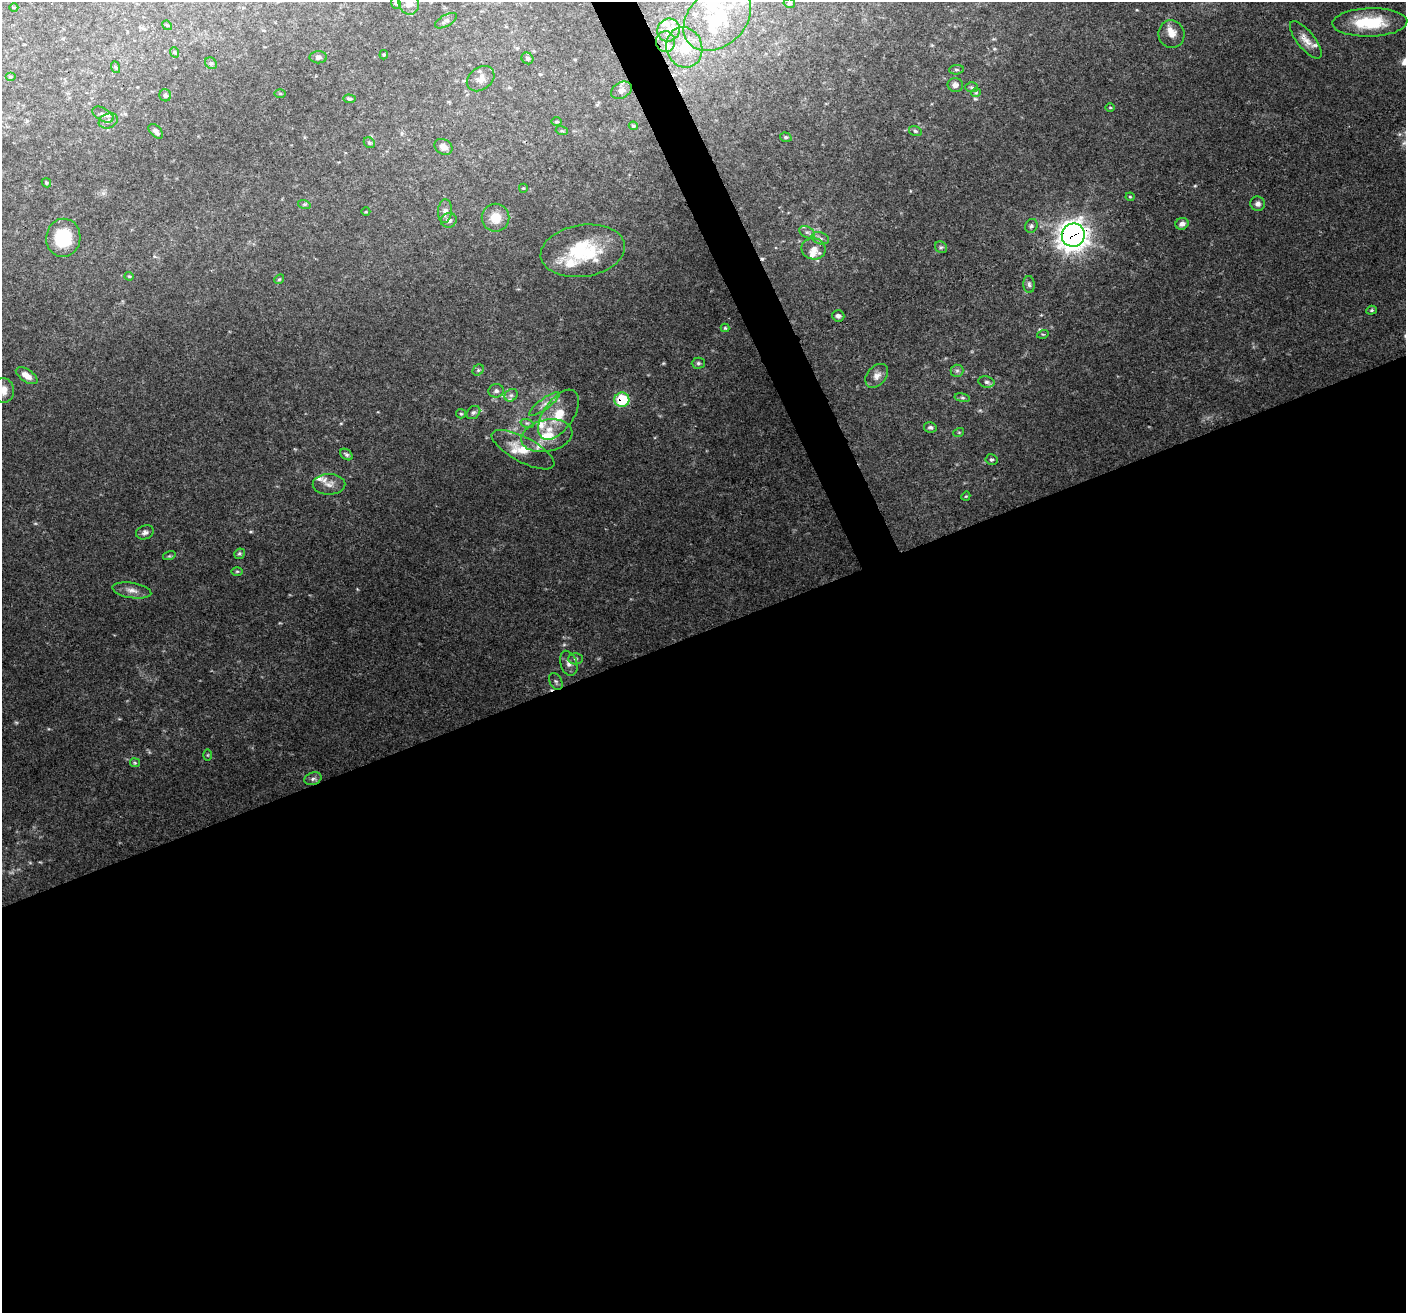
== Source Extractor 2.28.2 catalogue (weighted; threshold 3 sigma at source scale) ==
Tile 15 of 4 x 4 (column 3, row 4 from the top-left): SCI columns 2810-4213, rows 145-1455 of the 5618 x 5474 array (HDU 1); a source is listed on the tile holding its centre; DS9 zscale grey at full resolution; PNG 1408 x 1315 px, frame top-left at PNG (2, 2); each listed source drawn as its Kron ellipse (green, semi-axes under 4 px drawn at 4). Shown black and unused: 53% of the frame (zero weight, under 3 of 4 exposures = <1% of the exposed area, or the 3 px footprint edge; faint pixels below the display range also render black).
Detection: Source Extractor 2.28.2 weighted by HDU 2 'WHT'; one run over the whole footprint, this tile lists its part. Background 0.115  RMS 0.006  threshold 0.0269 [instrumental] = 3 sigma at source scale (4.5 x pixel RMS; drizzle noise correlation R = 1.50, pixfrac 1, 0.0396/0.0396 arcsec/px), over >= 5 px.
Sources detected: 120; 2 too faint to see at this stretch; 2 cosmic-ray / hot-pixel residue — neither listed nor drawn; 16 inside a brighter listed object's ellipse — not listed separately; the other 100 listed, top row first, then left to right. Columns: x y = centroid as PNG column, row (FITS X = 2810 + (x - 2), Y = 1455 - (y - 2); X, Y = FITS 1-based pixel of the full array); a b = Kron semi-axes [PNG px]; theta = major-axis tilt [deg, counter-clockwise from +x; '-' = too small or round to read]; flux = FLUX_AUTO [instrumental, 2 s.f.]
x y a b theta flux
396 3 6 4 -71 0.94
409 3 11 10 - 5.3
789 3 6 4 -11 1
14 7 4 3 - 0.48
717 18 38 28 42 37
446 21 12 5 30 1.9
1370 22 37 14 2 27
167 25 5 4 - 0.72
668 30 12 11 - 6.2
1171 34 14 13 - 5.2
1306 40 23 8 -51 5.6
665 42 10 9 - 4.7
684 47 20 18 -71 17
174 52 5 3 - 0.68
384 55 4 4 - 0.67
318 57 9 6 0 1.9
527 58 6 5 - 1.2
211 63 6 5 - 1
115 67 6 4 -69 0.78
956 70 7 4 4 0.99
10 77 5 3 - 0.62
481 79 15 11 36 5.2
955 85 8 7 - 2.8
972 87 6 5 - 1
622 90 11 8 27 3
976 93 5 4 - 0.74
280 94 6 4 1 0.66
165 95 6 6 - 1.6
349 99 6 4 -5 1.1
1110 107 5 3 - 0.53
103 115 11 6 -29 2.1
108 121 10 7 21 2.6
556 122 5 3 - 0.66
633 126 4 3 - 0.75
156 131 9 5 -46 1.9
562 131 6 4 -17 0.72
915 131 6 5 - 1.1
786 137 6 4 -19 0.85
369 143 6 5 - 0.99
443 147 10 7 -32 3.5
46 183 5 4 - 0.7
523 188 4 4 - 0.61
1130 197 4 4 - 0.59
304 204 6 4 -18 0.76
1258 204 7 7 - 2.3
445 211 12 7 86 2.9
366 212 4 3 - 0.49
496 218 14 14 - 9
449 220 8 7 - 2.9
1182 224 7 5 24 2.7
1031 226 7 6 - 1.3
807 232 8 5 -28 1.6
1073 235 12 11 - 570
63 238 19 17 81 25
820 238 9 6 -18 1.9
941 247 6 5 - 1.1
813 249 12 10 -11 5
583 251 42 26 9 38
129 276 4 4 - 0.64
279 279 5 4 - 0.77
1029 284 8 5 -87 1.7
1371 310 5 4 - 0.82
838 316 6 5 - 1.8
725 328 4 4 - 0.7
1043 334 6 3 16 0.65
698 363 6 5 - 1.2
478 370 6 5 - 1
957 371 6 6 - 1.4
27 376 12 6 -33 5.1
877 376 13 9 48 3.9
986 382 8 5 -11 1.7
3 390 12 11 - 5.1
496 391 8 6 9 1.9
511 395 7 6 - 1.7
962 398 8 4 -9 1
622 400 7 7 - 29
544 404 18 5 36 4
473 412 7 6 - 1.6
461 414 5 4 - 0.7
558 415 29 15 55 16
527 423 7 4 -18 1
930 427 6 5 - 1.4
959 432 5 3 - 0.59
547 436 26 16 12 16
523 450 35 12 -28 13
346 454 7 5 -39 1.3
991 460 6 5 - 1.1
329 484 16 10 0 4.6
966 496 5 3 - 0.57
145 532 9 7 18 2.3
239 554 5 5 - 1.1
169 556 6 4 17 0.75
237 571 6 4 1 0.76
132 590 20 7 -9 4.3
575 659 7 5 0 1.3
569 663 13 8 -72 3.3
556 682 9 6 -63 1.5
207 755 5 4 - 0.63
135 763 5 4 - 0.72
313 779 9 6 18 1.9
Overlapping masked pixels (flux is a lower limit): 3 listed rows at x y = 449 220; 1073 235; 622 400
Isophote crosses this tile's border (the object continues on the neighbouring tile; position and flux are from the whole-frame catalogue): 3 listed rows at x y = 409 3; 717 18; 3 390
Unlisted compact peaks at least as high as the median listed source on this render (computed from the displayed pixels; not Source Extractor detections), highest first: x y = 1195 186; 251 532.